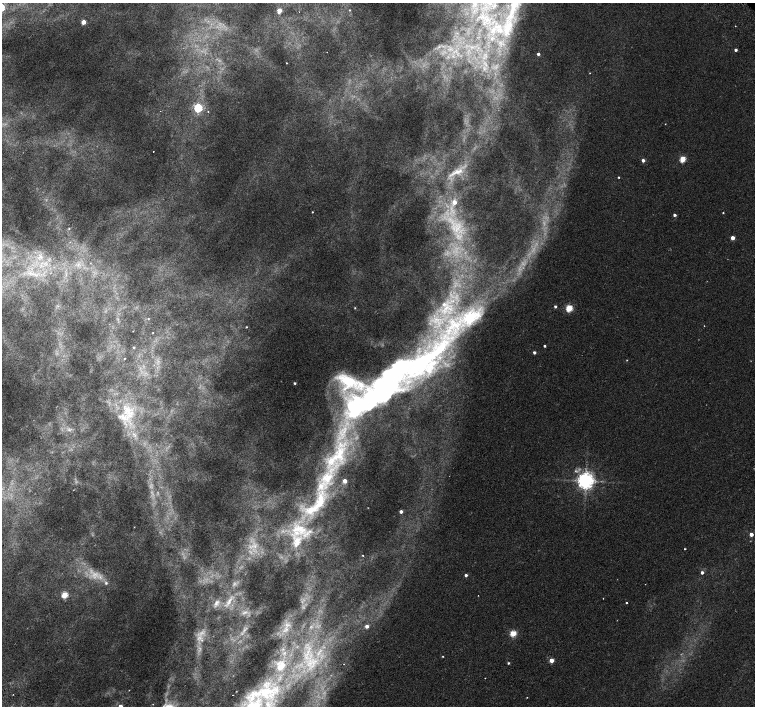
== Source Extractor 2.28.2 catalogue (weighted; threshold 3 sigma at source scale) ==
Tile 7 of 4 x 4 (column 3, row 2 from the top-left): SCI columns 3063-4567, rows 3080-4486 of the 6118 x 6093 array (HDU 1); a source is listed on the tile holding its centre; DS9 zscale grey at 2 x 2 block average (1 PNG px = mean of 2 x 2 image px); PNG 757 x 708 px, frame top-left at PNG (2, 3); no overlay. Shown black and unused: <1% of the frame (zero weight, under 2 of 3 exposures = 3% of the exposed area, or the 3 px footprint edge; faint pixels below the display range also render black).
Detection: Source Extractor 2.28.2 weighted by HDU 2 'WHT'; one run over the whole footprint, this tile lists its part. Background 0.00525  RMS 0.0036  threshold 0.0162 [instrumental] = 3 sigma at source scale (4.5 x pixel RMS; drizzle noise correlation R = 1.50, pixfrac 1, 0.0396/0.0396 arcsec/px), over >= 5 px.
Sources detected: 118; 21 too faint to see at this stretch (2 x 2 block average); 1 inside a brighter object's white glare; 1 cosmic-ray / hot-pixel residue — not listed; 17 inside a brighter listed object's ellipse — not listed separately; the other 78 listed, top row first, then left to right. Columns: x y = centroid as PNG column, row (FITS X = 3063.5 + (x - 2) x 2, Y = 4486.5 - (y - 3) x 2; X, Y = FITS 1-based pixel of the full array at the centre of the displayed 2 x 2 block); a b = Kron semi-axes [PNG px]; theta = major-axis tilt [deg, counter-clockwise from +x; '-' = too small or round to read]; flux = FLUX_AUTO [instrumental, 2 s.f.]
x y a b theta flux
515 4 71 15 66 85
495 5 7 5 52 2.8
279 10 3 3 - 20
350 10 3 3 - 0.73
482 17 6 2 45 1.8
83 22 3 3 - 14
439 47 9 2 51 2
736 50 2 2 - 2.7
538 54 3 2 - 2.9
286 63 2 2 - 0.38
484 68 8 6 -51 4.9
590 73 2 2 - 0.42
198 108 3 3 - 90
208 111 2 2 - 0.52
665 124 2 2 - 0.37
683 159 3 3 - 29
643 160 3 2 - 3.7
456 172 26 6 23 10
618 177 2 2 - 2
454 202 3 3 - 9.7
312 212 2 2 - 0.56
723 213 2 2 - 0.69
674 215 3 2 - 2.5
456 227 19 16 48 29
69 228 3 2 - 0.59
733 238 3 2 - 8.3
40 257 10 7 38 8
78 264 5 3 - 1.9
41 265 4 4 - 2.8
31 273 25 9 -4 20
555 306 3 2 - 1.9
355 308 2 2 - 0.61
569 308 3 3 - 43
148 319 3 2 - 0.66
704 326 2 2 - 0.38
246 327 2 2 - 0.66
133 331 2 2 - 0.27
153 333 2 2 - 0.41
544 346 2 2 - 1.4
134 347 2 2 - 0.93
534 352 3 2 - 2.7
124 359 2 2 - 0.54
389 380 159 33 35 560
295 383 2 2 - 1.4
127 411 23 14 -46 30
69 430 5 4 - 2.4
134 435 10 5 -43 5.7
337 455 62 24 63 110
585 481 5 4 - 540
401 511 3 2 - 3.8
134 527 2 2 - 0.25
299 529 28 16 -23 36
751 534 2 2 - 6.7
685 549 2 2 - 0.87
363 555 2 2 - 0.8
702 572 3 3 - 3.3
95 574 16 10 -4 14
466 575 3 3 - 2.3
106 583 4 4 - 2
64 595 3 3 - 36
478 596 2 2 - 0.27
603 598 2 2 - 0.37
229 602 20 5 59 8.2
216 603 10 6 57 4.4
626 603 2 2 - 6.7
245 612 11 4 24 3.8
367 626 3 3 - 4.6
286 630 12 8 42 9.9
513 633 3 3 - 37
199 638 12 7 59 8.6
443 656 3 2 - 0.55
551 660 3 3 - 12
508 663 2 2 - 1.2
485 678 2 2 - 0.52
129 690 2 2 - 0.29
262 693 68 29 34 130
527 697 2 2 - 0.38
120 706 2 2 - 7
Isophote crosses this tile's border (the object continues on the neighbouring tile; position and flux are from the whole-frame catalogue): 3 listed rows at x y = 515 4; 262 693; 120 706
Diffuse or blended objects may show on this block-average render without a row.